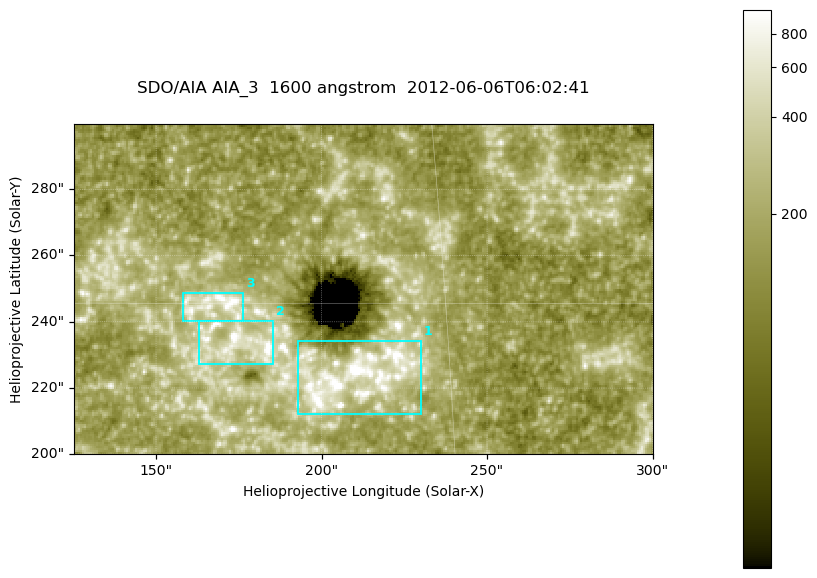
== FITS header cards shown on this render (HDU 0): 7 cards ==
TELESCOP= 'SDO/AIA '
INSTRUME= 'AIA_3   '
WAVELNTH=                 1600
WAVEUNIT= 'angstrom'
DATE-OBS= '2012-06-06T06:02:41.13'
CTYPE1  = 'HPLN-TAN'
CTYPE2  = 'HPLT-TAN'

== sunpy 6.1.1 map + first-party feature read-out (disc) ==
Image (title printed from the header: SDO/AIA AIA_3  1600 angstrom  2012-06-06T06:02:41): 287 x 164 px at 0.609 arcsec/px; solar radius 946 arcsec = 1552 px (partial field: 0.6% of the solar disc is inside the frame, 100% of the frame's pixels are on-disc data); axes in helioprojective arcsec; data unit not stated in the header (colour bar unlabelled)
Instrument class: DISC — disc imager (sunpy class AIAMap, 1600 A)
Bright regions (active regions / flare kernels): reference = the on-disc median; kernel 3 px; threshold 5 sigma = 319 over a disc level ~178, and >= 1.15x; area >= 47 px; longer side >= 3 px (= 1.8 arcsec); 3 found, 3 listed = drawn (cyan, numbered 1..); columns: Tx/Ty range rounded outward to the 2 arcsec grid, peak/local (2 s.f.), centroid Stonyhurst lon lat
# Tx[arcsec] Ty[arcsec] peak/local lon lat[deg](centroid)
1 192..230 212..234 18 +13 +14
2 162..186 226..240 7.6 +11 +14
3 158..178 240..250 5.7 +11 +15